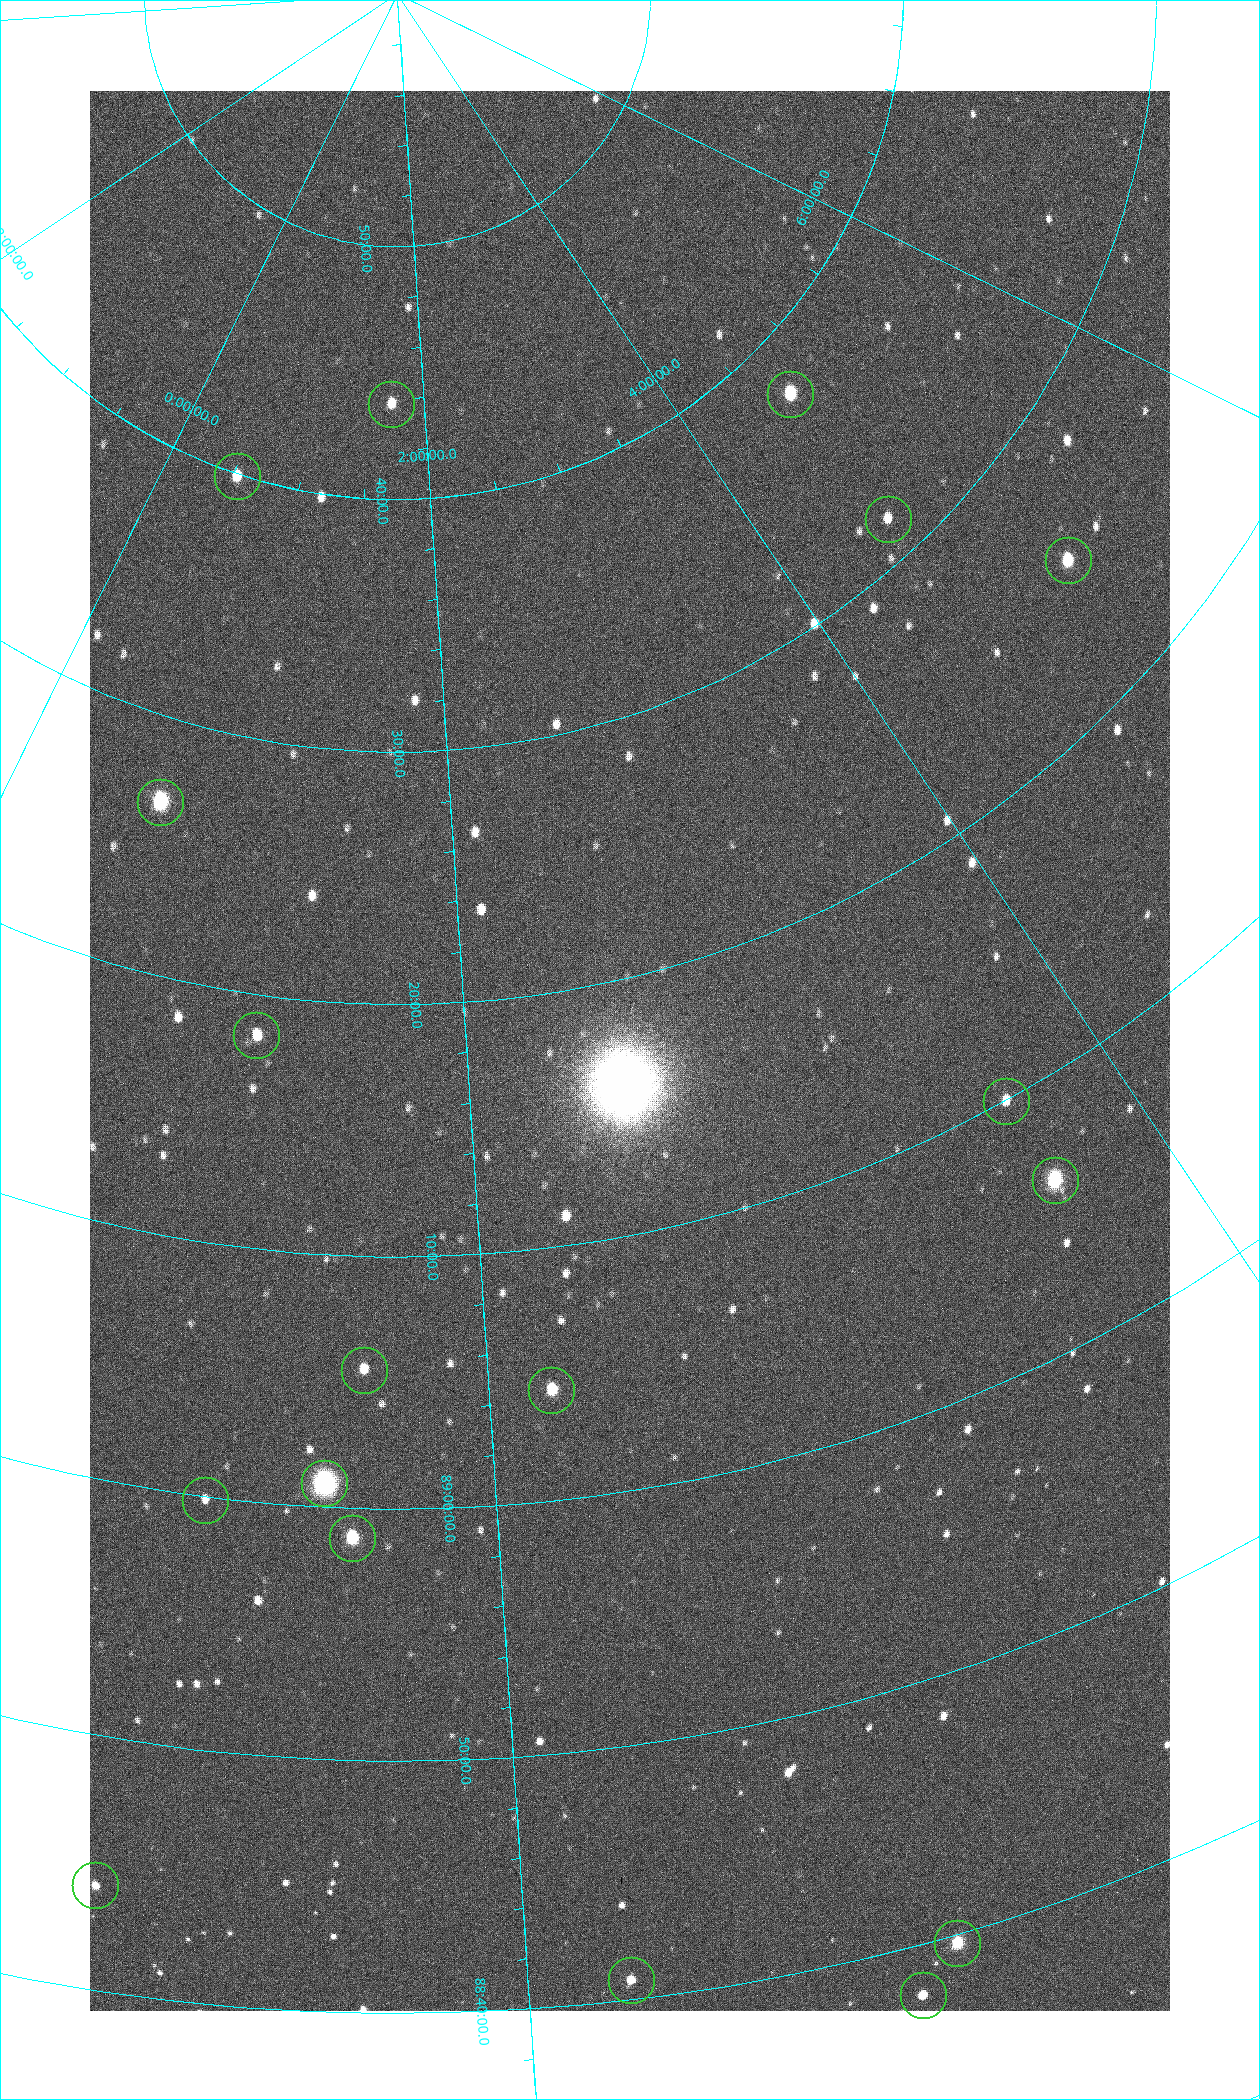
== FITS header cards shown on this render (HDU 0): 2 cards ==
NAXIS1  =                 1080 / length of data axis 1
NAXIS2  =                 1920 / length of data axis 2

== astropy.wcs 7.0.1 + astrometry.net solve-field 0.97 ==
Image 1080 x 1920 px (HDU 0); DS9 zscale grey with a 90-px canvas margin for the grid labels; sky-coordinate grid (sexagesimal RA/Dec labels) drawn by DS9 from the SOLVED WCS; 18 Tycho-2 reference stars matched to detected sources circled (green)
Header WCS: none
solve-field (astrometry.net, Tycho-2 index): SOLVED blind (the file carries no WCS)
Solved WCS: RA---TAN-SIP/DEC--TAN-SIP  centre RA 02:34:34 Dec +89:17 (38.64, +89.29 deg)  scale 2.37 arcsec/px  FOV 42.7' x 76.1'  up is +12 deg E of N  parity flipped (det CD > 0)
(file carries no celestial WCS; the grid is the blind solution)
Tycho-2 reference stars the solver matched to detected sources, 18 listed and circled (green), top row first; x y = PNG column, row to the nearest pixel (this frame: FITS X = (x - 90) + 1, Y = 1920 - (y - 91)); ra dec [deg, ICRS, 3 dp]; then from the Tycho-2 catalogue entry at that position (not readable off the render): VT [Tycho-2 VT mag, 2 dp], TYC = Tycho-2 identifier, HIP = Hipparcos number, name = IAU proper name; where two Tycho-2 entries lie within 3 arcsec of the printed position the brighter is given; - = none
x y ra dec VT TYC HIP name
790 394 70.692 +89.630 9.34 4629-37-1 - -
391 404 25.399 +89.729 11.04 4627-64-1 - -
237 476 7.906 +89.665 10.51 4627-6-1 - -
888 519 69.250 +89.526 11.02 4629-45-1 - -
1068 560 75.971 +89.421 9.41 4629-33-1 - -
160 802 9.931 +89.444 8.22 4627-49-1 3128 -
256 1035 18.559 +89.307 10.52 4627-75-1 - -
1006 1101 55.017 +89.166 11.19 4628-70-1 - -
1055 1180 55.225 +89.105 8.15 4628-68-1 17195 -
364 1370 24.867 +89.092 10.76 4627-125-1 - -
551 1390 32.549 +89.073 9.84 4628-149-1 - -
324 1483 23.461 +89.016 6.47 4627-259-1 7283 -
205 1500 19.000 +88.998 11.53 4627-46-1 - -
352 1538 24.587 +88.980 9.00 4627-86-1 - -
95 1885 17.187 +88.735 11.22 4627-80-1 - -
957 1943 42.246 +88.661 8.90 4628-20-1 - -
631 1980 32.945 +88.680 10.72 4628-99-1 - -
923 1995 40.943 +88.634 10.89 4628-71-1 - -